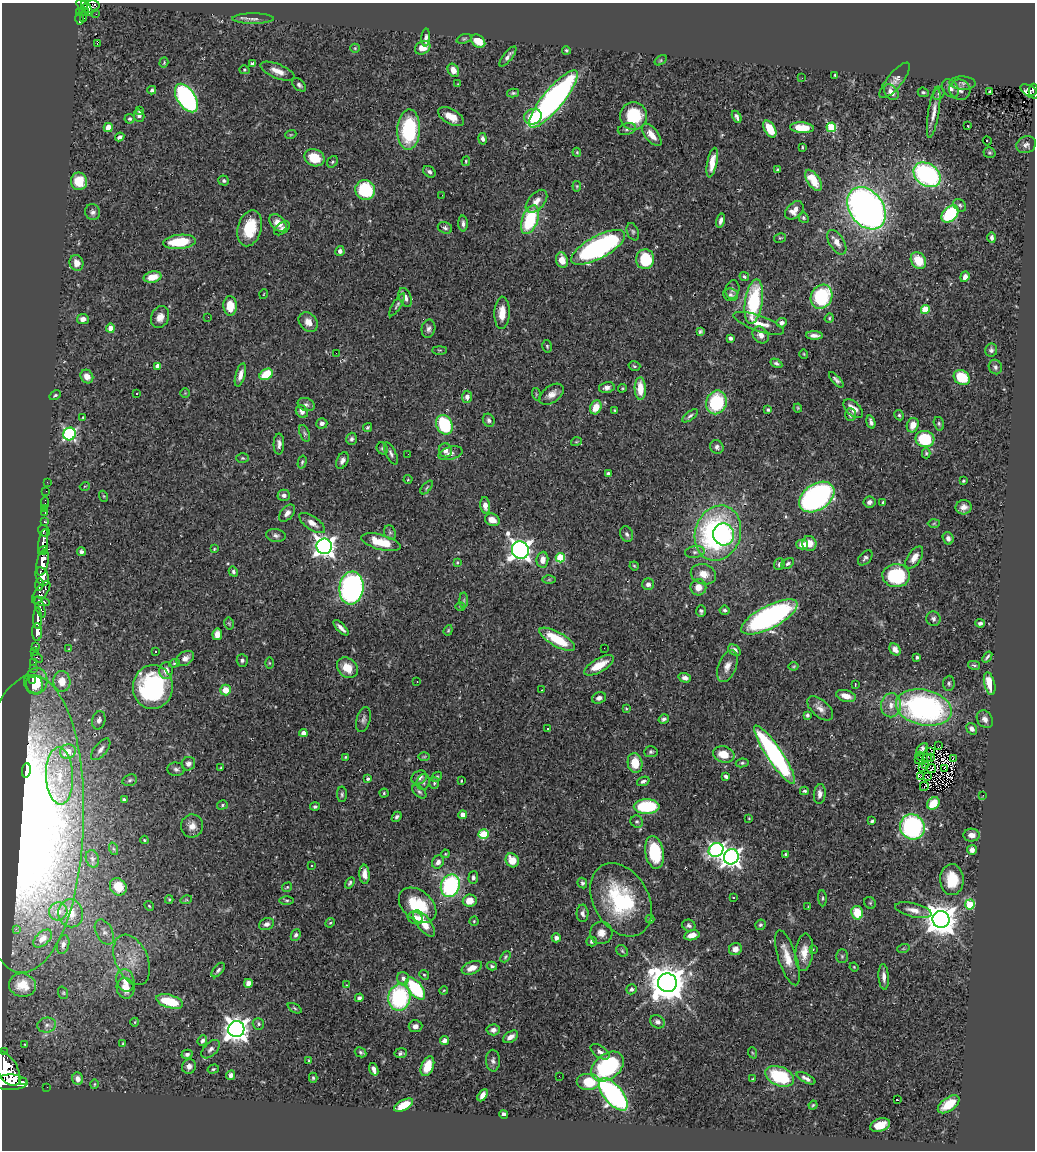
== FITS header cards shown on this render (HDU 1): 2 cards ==
NAXIS1  =                 1033
NAXIS2  =                 1148

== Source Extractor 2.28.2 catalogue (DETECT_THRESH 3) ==
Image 1033 x 1148 px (HDU 1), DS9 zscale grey, 1 PNG px = 1 image px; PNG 1037 x 1152 px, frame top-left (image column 1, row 1148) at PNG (2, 3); each listed source drawn as its Kron ellipse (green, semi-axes under 4 px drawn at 4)
Background 0.591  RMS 0.028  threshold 0.0853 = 3 sigma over >= 5 px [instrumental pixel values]
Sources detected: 509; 1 with non-positive FLUX_AUTO (blend fragments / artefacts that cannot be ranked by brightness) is neither listed nor drawn; of the other 508, the 500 brightest by FLUX_AUTO listed and drawn (8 fainter detections omitted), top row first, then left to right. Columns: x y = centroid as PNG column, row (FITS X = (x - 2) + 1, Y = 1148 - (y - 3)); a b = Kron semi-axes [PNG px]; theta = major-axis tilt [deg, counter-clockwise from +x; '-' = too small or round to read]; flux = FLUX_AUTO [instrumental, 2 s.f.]
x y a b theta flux
82 4 6 4 -43 240
91 7 9 6 16 140
87 8 8 3 -60 230
84 12 5 3 - 35
80 13 4 3 - 86
96 14 2 2 - 5.8
79 18 6 3 89 130
84 18 2 2 - 4.1
253 19 21 5 0 8.5
426 38 9 4 88 5.8
464 39 7 4 21 3
478 41 8 5 -38 31
97 44 3 3 - 100
355 48 5 4 - 2.2
423 48 8 6 30 22
566 50 4 4 - 3
508 56 12 4 51 8.7
661 60 7 4 32 2.7
164 63 5 4 - 2.3
252 64 4 4 - 6.3
244 70 5 4 - 2.3
453 70 7 5 -60 18
278 71 18 7 -22 18
835 75 4 3 - 2
802 78 3 2 - 2.2
895 80 22 7 50 14
963 83 13 6 -2 7.5
458 84 4 4 - 1.6
299 85 8 5 -42 5.6
950 88 10 7 -53 11
152 90 4 3 - 5.8
960 90 11 10 - 10
1033 90 6 3 81 21
989 91 3 2 - 1.4
1030 91 10 5 -31 4.1
891 92 9 6 -51 14
923 92 6 4 -22 3.6
513 93 6 4 14 3.2
939 94 7 5 51 4.1
186 98 16 9 -57 450
553 99 36 10 50 730
140 111 4 4 - 3.6
934 112 26 5 81 17
139 116 6 5 - 6.3
634 116 14 13 - 100
451 117 14 7 -30 25
533 117 9 7 28 48
737 117 6 3 -62 6.6
130 119 5 5 - 3.5
968 126 3 2 - 1.1
108 127 5 4 - 26
831 127 5 5 - 110
802 128 12 5 -4 38
627 129 9 5 16 5.4
770 129 9 5 -59 46
409 130 20 11 87 160
291 134 5 3 - 2
652 135 13 6 -51 21
120 137 5 3 - 5.1
483 139 6 4 -80 6
987 141 4 2 - 1.3
1026 145 10 8 24 7.9
803 147 4 2 - 2
577 152 4 3 - 2.2
989 153 6 5 - 2.9
314 158 10 8 -21 53
466 161 5 3 - 2.1
332 162 6 5 - 3.2
712 162 15 5 79 25
777 170 4 3 - 2.9
429 172 7 5 -40 5.6
927 175 15 11 -36 300
813 180 12 6 -56 43
79 181 9 8 - 41
224 181 5 5 - 4.2
577 186 5 4 - 2.1
365 190 10 9 - 110
442 195 3 2 - 1.5
536 201 13 8 49 17
960 205 7 5 -44 4.1
866 208 23 17 -54 1100
794 210 11 7 43 16
93 212 8 7 - 6.8
950 214 10 7 43 120
803 218 6 4 -55 2.9
530 220 15 8 69 130
720 221 7 4 77 7.6
278 223 10 7 -44 21
463 223 8 5 -87 6.6
250 228 18 12 74 69
282 228 9 5 38 5.7
445 228 7 5 -20 4.9
633 232 9 5 -68 4.3
780 238 6 5 - 3.1
992 238 5 4 - 4.9
179 242 16 7 6 79
837 242 14 7 -59 15
598 247 30 11 28 450
340 251 5 4 - 6.5
645 259 10 9 - 83
562 260 8 6 -74 21
918 261 9 7 -56 40
76 263 8 7 - 14
744 276 5 4 - 3.4
152 277 9 5 13 29
965 277 5 4 - 12
732 289 9 7 78 5.6
264 294 5 3 - 1.4
731 295 7 6 - 5.4
405 297 10 6 -69 11
821 297 12 10 62 160
754 302 22 8 82 160
397 305 13 4 58 4.9
230 306 10 6 -88 37
925 309 4 4 - 69
502 313 16 7 88 25
160 317 11 9 67 15
208 317 2 2 - 0.92
829 318 5 4 - 2.5
83 319 6 5 - 10
308 322 11 8 -48 19
759 323 27 7 -19 29
782 323 5 5 - 7
110 328 4 4 - 22
428 329 9 6 79 6.7
700 331 4 3 - 3.6
761 335 9 7 -47 13
814 336 8 3 -2 8.5
730 338 4 4 - 5.2
547 346 6 4 -75 3
440 350 7 3 0 2.3
991 350 6 6 - 5.4
336 353 2 2 - 1.6
804 354 5 3 - 1.6
776 363 6 4 -31 4.2
158 366 4 4 - 15
634 366 6 4 -16 3.2
995 367 7 6 - 4.9
266 374 7 5 32 59
240 375 12 5 74 13
87 377 7 6 - 16
962 377 8 7 - 76
836 380 10 4 -48 5.7
607 388 8 5 12 7.6
622 388 4 3 - 2.2
640 389 11 5 -89 36
185 393 5 5 - 2.2
136 394 3 3 - 5.4
536 394 6 4 -73 2.3
552 394 14 8 35 15
55 395 6 3 32 2.9
467 397 6 5 - 9.5
716 402 12 10 69 140
306 404 9 6 -20 5.9
596 407 7 5 64 31
798 408 4 4 - 1.9
853 409 12 6 -43 18
615 410 3 3 - 1.8
768 410 4 3 - 2.9
302 412 7 5 -51 9.9
850 415 6 5 - 4.7
899 415 5 4 - 3.2
690 416 9 4 38 5
83 417 4 3 - 1.6
489 420 7 5 -63 5.8
871 422 7 4 -73 5.7
322 423 5 5 - 5.8
939 424 7 5 -74 3.6
444 425 10 8 -66 140
913 425 7 5 71 19
368 427 5 4 - 2.5
304 433 9 5 -71 4
69 434 6 6 - 330
352 439 6 5 - 4.7
925 439 9 8 - 100
576 442 5 3 - 1.8
279 444 10 5 90 8.4
717 447 7 6 - 6.2
382 448 6 5 - 3.4
445 450 7 6 - 11
391 453 12 5 -63 6.1
450 453 12 6 15 8.9
926 453 5 4 - 3
408 454 2 2 - 1.6
243 458 6 4 -1 2.8
342 460 9 5 64 7.6
302 462 7 4 75 3.5
608 474 4 3 - 9.4
408 479 4 4 - 2
963 481 3 3 - 2.7
47 482 2 2 - 3.2
85 486 5 3 - 1.5
427 487 8 3 51 2.5
46 491 2 2 - 5.7
284 495 6 5 - 7.8
103 496 5 3 - 1.8
817 497 19 13 34 490
45 502 5 2 - 12
869 502 6 5 - 7.1
883 502 3 3 - 1.9
485 505 8 5 -82 14
964 507 8 7 - 11
45 508 2 2 - 4.6
45 513 4 3 - 21
287 513 10 6 49 9.3
492 520 7 6 - 19
45 522 3 3 - 110
312 523 15 6 -35 15
934 523 6 4 2 2.6
44 531 6 5 - 180
390 532 7 5 -68 4.4
718 533 28 22 72 460
627 534 8 6 -68 5.5
724 534 11 10 - 160
276 535 10 6 -8 6.3
948 538 6 5 - 8.9
43 542 13 4 82 830
381 542 20 7 -15 59
809 543 7 7 - 20
802 544 6 5 - 15
324 546 8 7 - 1200
214 549 3 3 - 2.1
43 550 5 3 - 360
520 550 9 8 - 1200
81 552 4 4 - 6.2
695 552 10 5 7 6.1
914 557 12 6 56 17
560 558 5 4 - 100
865 558 9 5 49 5.2
542 560 8 6 83 14
42 562 13 6 78 1800
457 562 4 4 - 2.4
788 563 7 4 34 4.6
779 564 6 5 - 4.7
634 566 5 4 - 2.1
233 572 5 4 - 4.2
703 574 13 10 -16 24
42 576 9 6 -70 700
896 576 14 11 -3 150
549 580 6 4 1 2.7
648 584 6 6 - 8.8
39 585 6 3 81 210
698 587 8 8 - 19
351 588 16 12 83 640
41 592 13 6 54 470
464 600 8 4 90 3.7
42 601 8 4 -14 360
40 607 11 4 -71 320
460 607 5 3 - 2
725 610 5 4 - 4
701 611 6 4 -88 4.4
769 617 31 11 27 590
38 618 11 4 89 940
933 619 7 7 - 5.3
229 623 6 4 -77 2.3
980 623 5 3 - 4.5
341 628 10 3 -45 8.9
448 630 5 4 - 2.3
37 632 9 5 90 850
217 634 6 5 - 16
557 639 20 7 -29 74
36 646 3 2 - 18
604 648 2 2 - 2.5
69 649 4 4 - 1.6
895 649 6 5 - 13
734 650 7 5 -37 8.5
34 651 3 2 - 16
155 652 3 3 - 4.7
37 657 6 3 -33 70
917 657 4 3 - 3.6
987 657 6 2 53 3.6
185 658 9 6 32 13
242 660 6 5 - 4.5
34 662 4 2 - 13
174 663 5 4 - 2.5
269 663 6 4 -89 2
599 665 17 6 29 38
974 665 6 3 -13 2.9
727 666 16 9 68 15
794 666 5 3 - 1.9
33 668 2 2 - 5.7
347 668 11 9 -41 31
166 671 8 6 88 15
685 678 6 4 -17 8.7
32 680 3 3 - 12
36 681 13 11 79 53
62 681 10 8 -88 30
417 682 2 2 - 1.1
949 683 7 5 85 4.2
990 684 12 5 -76 32
34 685 9 8 - 30
855 685 4 2 - 2
153 687 22 20 88 290
225 690 5 5 - 29
542 690 2 2 - 1.2
846 696 10 5 -15 17
599 698 7 5 20 8.2
891 705 12 10 81 18
924 707 28 18 -12 490
820 708 16 8 -41 13
626 709 4 3 - 1.8
807 715 4 4 - 3.7
363 719 13 6 74 7.1
664 719 5 4 - 5.5
985 719 9 7 -55 9.5
99 720 9 6 76 9.1
547 728 3 3 - 4.4
972 729 6 4 -55 7.6
303 733 4 4 - 15
939 745 3 2 - 3.7
101 749 13 6 50 10
922 749 7 3 48 2.9
68 751 8 7 - 33
651 752 7 5 5 3.9
930 752 2 2 - 1.8
724 754 11 8 -16 34
775 755 35 7 -56 430
920 756 4 2 - 1.9
345 757 4 3 - 1.8
424 757 6 4 1 2.6
927 757 3 2 - 1.4
931 758 3 2 - 2.5
953 758 3 2 - 1.6
918 759 3 2 - 3.8
635 763 10 7 -80 41
742 763 6 4 9 3.4
188 764 7 6 - 7.9
926 765 3 2 - 1.5
221 768 3 3 - 1.8
922 768 3 2 - 1
944 768 4 2 - 1
176 769 8 6 -5 5.8
931 769 5 2 - 2.6
26 770 7 4 83 27
59 776 28 13 -88 65
726 776 4 3 - 6.6
920 776 4 2 - 1.8
927 776 3 2 - 1.1
419 777 8 6 32 8.8
437 777 5 4 - 3
368 779 4 4 - 3.6
130 780 7 5 18 4.5
461 781 4 3 - 1.4
643 781 6 4 21 5.3
423 782 8 6 76 5.7
434 783 6 5 - 3.5
924 786 5 2 - 1.9
804 791 4 3 - 3.4
419 792 8 5 -43 4.1
384 793 4 4 - 3
342 794 8 5 89 3.8
820 794 10 6 84 10
983 795 3 2 - 42
124 799 4 3 - 3.7
933 803 7 5 47 44
222 805 5 4 - 3.4
647 806 13 7 -1 120
315 807 5 4 - 3.7
463 815 4 4 - 23
397 817 5 4 - 4.6
749 818 3 3 - 1.6
872 821 4 3 - 3.9
637 822 6 6 - 3.7
27 824 149 56 88 1300
192 826 11 11 - 17
912 827 13 12 - 270
484 834 5 5 - 78
972 835 8 6 -1 15
144 840 4 3 - 2.2
114 849 6 4 -70 3.1
716 850 8 6 33 540
972 850 5 5 - 10
654 852 16 9 -80 110
445 854 4 4 - 1.7
786 854 3 3 - 2.9
731 857 8 7 - 920
92 859 9 6 -74 6
512 860 7 6 - 31
438 862 7 5 54 9.9
312 866 2 2 - 1.6
364 874 9 5 -87 15
473 878 6 5 - 4.8
952 880 15 11 -89 52
350 883 6 4 59 3.5
582 883 5 4 - 3.9
450 886 11 9 69 250
118 887 9 8 - 43
287 887 5 3 - 2.4
733 898 3 2 - 1.3
822 898 8 3 -86 2.9
169 899 4 4 - 2.2
186 900 6 3 17 2.1
287 900 7 3 -1 2.9
621 900 39 27 -60 170
470 901 7 6 - 27
870 903 6 5 - 3
418 905 21 14 -40 88
970 905 5 5 - 81
149 906 5 4 - 2.5
808 907 3 3 - 1.4
913 910 18 6 -13 17
58 911 9 9 - 17
71 913 14 12 -77 31
582 913 8 6 -89 7.1
857 913 7 5 -77 55
415 918 8 6 -24 15
650 919 4 4 - 2.6
941 919 8 8 - 3200
474 921 4 4 - 2.3
330 923 5 4 - 2.3
424 923 15 7 -53 30
266 924 8 6 22 8
689 925 7 5 -24 5.1
760 925 5 4 - 3.4
16 929 2 2 - 18
104 932 13 8 -63 13
601 933 11 11 - 15
296 935 6 4 64 5.2
692 935 8 5 12 17
556 938 4 4 - 8.5
43 939 11 6 41 14
592 941 5 4 - 4.6
63 945 9 6 74 7.8
735 949 6 6 - 12
813 949 3 2 - 1.7
903 949 6 4 18 2.5
622 951 6 5 - 3.3
804 952 19 9 84 25
842 956 7 5 -89 3.4
505 957 6 4 50 3
787 958 28 9 -72 32
132 960 27 16 -66 45
492 966 5 3 - 3.4
854 967 5 3 - 1.6
472 968 10 6 22 17
218 970 8 5 50 5.2
424 975 5 4 - 2.5
884 977 13 5 -86 11
403 978 6 6 - 9.3
125 980 11 9 -73 20
248 983 4 4 - 22
667 983 9 9 - 5500
22 985 13 11 -8 36
346 985 4 3 - 1.8
126 988 10 9 - 27
415 988 13 7 -52 150
631 989 5 5 - 5
444 990 4 3 - 1.8
63 993 6 5 - 2.8
359 998 4 4 - 5.2
399 998 13 11 81 200
170 1001 14 6 -16 69
294 1008 8 4 -28 3.1
135 1022 4 3 - 1.4
657 1022 7 6 - 7.7
258 1024 6 5 - 3.8
47 1025 9 7 10 9
415 1026 7 6 - 10
236 1029 8 8 - 1800
493 1030 7 5 4 8.7
510 1037 8 5 33 13
202 1040 6 4 67 5.7
444 1041 5 4 - 9.7
25 1044 3 3 - 1.8
123 1044 3 3 - 2.5
211 1049 11 6 45 8.2
4 1052 3 3 - 40
360 1052 6 4 -28 3.8
600 1052 11 6 -34 8.1
401 1053 6 5 - 4.4
753 1053 6 3 -69 2.2
187 1054 5 4 - 5.7
309 1061 4 3 - 2.7
493 1061 11 7 -88 6.8
189 1066 7 7 - 8.7
427 1066 10 6 68 38
607 1067 18 12 38 180
7 1068 19 10 -58 3400
213 1069 6 4 17 3.1
374 1069 6 4 -70 9.2
231 1075 5 4 - 8.6
559 1076 2 2 - 1.8
780 1076 15 9 -23 110
313 1078 5 4 - 2.9
806 1078 10 4 -27 7.8
78 1079 6 5 - 11
752 1079 4 2 - 1.6
10 1082 18 7 -1 3000
24 1082 3 2 - 170
589 1082 12 8 0 48
94 1084 5 4 - 2.3
47 1087 2 2 - 6.3
613 1094 20 9 -50 480
482 1095 7 4 59 10
898 1100 3 3 - 22
949 1104 12 6 35 41
404 1105 10 5 27 42
813 1105 4 4 - 2.2
504 1114 4 4 - 7.5
880 1125 10 6 18 30
At the frame edge (FLAGS 8, measured only in part): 4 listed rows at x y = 82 4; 1033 90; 7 1068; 10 1082
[8 fainter detections neither listed nor drawn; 1 non-positive-flux detection neither listed nor drawn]